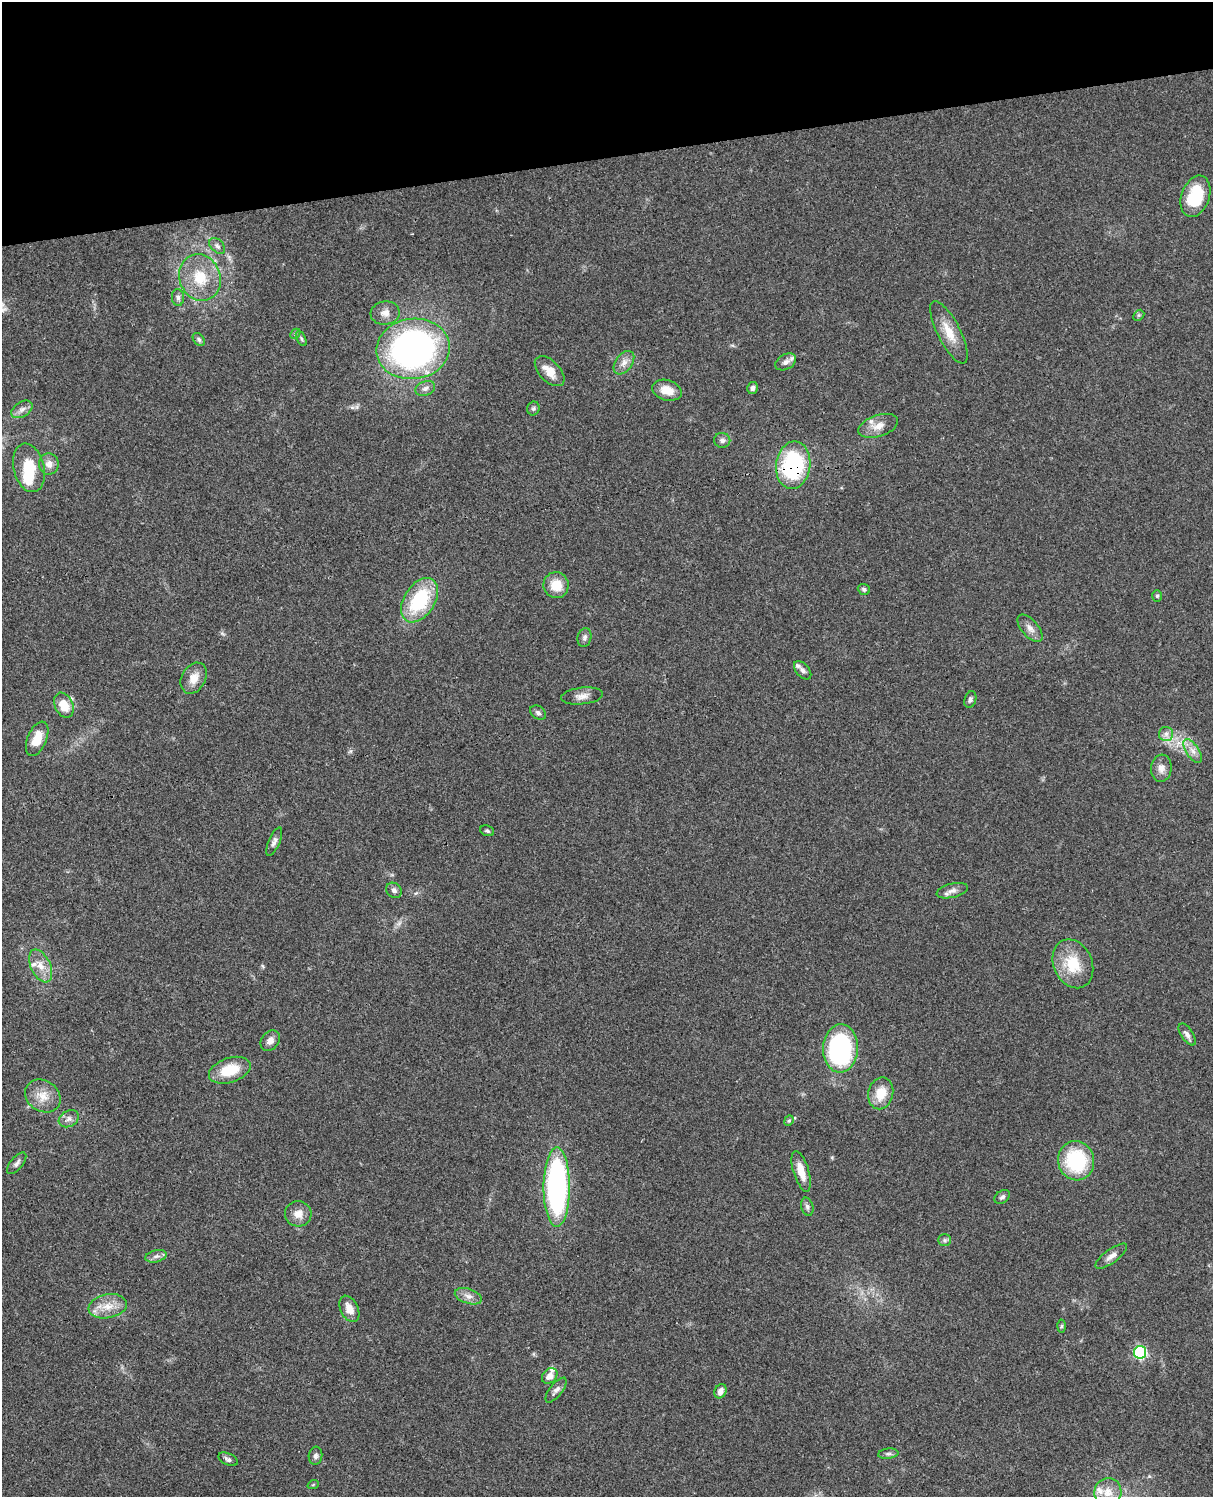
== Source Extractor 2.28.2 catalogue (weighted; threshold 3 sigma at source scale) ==
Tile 3 of 4 x 3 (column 3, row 1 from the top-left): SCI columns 2545-3755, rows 3267-4761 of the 5085 x 4926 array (HDU 1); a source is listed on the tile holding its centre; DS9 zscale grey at full resolution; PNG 1215 x 1499 px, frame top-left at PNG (2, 2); each listed source drawn as its Kron ellipse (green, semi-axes under 4 px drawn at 4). Shown black and unused: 10% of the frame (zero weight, under 3 of 4 exposures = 6% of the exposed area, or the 3 px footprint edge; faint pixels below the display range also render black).
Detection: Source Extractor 2.28.2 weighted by HDU 2 'WHT'; one run over the whole footprint, this tile lists its part. Background 0.0787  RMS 0.006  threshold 0.0268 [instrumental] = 3 sigma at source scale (4.5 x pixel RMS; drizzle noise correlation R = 1.50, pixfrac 1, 0.05/0.05 arcsec/px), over >= 5 px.
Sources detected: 83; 1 inside a brighter object's white glare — neither listed nor drawn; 5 inside a brighter listed object's ellipse — not listed separately; the other 77 listed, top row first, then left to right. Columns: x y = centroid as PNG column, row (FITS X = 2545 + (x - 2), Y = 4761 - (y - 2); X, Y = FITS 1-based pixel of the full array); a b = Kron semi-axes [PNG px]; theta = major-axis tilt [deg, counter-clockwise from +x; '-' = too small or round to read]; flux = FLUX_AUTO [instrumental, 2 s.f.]
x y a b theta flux
1195 196 21 14 71 27
217 246 9 6 -46 1.8
200 277 24 20 -70 19
178 297 8 6 -88 1.8
385 313 14 11 7 5
1139 315 6 4 45 0.91
949 332 34 11 -63 12
295 334 6 4 44 0.8
301 338 8 4 -64 1.2
199 339 7 5 -50 1.3
413 349 37 30 7 220
786 362 11 7 30 3
624 363 13 8 54 4.2
550 371 18 10 -46 7.8
425 388 10 7 23 2.4
753 388 6 5 - 1.8
667 390 15 10 -17 8.4
533 408 7 6 - 1.3
22 409 12 7 32 3
878 426 20 10 18 6.5
722 440 8 7 - 1.9
49 464 10 9 - 4.4
793 465 24 17 83 64
29 468 25 15 -77 18
556 585 13 12 - 11
864 589 6 5 - 1.4
1157 596 6 5 - 0.9
420 600 24 15 58 42
1030 628 16 8 -49 4
584 638 9 7 78 2
803 670 11 6 -49 2.2
194 678 16 12 61 7
582 696 21 8 6 4.5
970 699 8 5 74 1.7
64 705 13 9 -66 12
538 713 9 6 -33 1.7
1166 734 7 7 - 2.5
37 739 18 9 67 11
1193 751 14 6 -56 3.9
1161 768 14 10 83 4.2
487 831 7 5 -24 1
274 842 15 5 67 2.4
394 890 8 7 - 2
952 891 16 7 14 3.3
1073 964 25 19 -66 20
41 966 17 10 -65 7.1
1187 1034 12 6 -56 2.4
270 1041 11 8 53 3.5
841 1048 24 17 88 100
230 1070 21 12 18 18
881 1093 16 12 77 12
43 1096 19 15 -33 8.9
69 1119 10 8 28 2.9
789 1121 5 4 - 0.77
1076 1161 20 18 -79 42
17 1163 13 6 51 2.2
801 1171 21 7 -73 8.6
557 1187 40 13 90 150
1002 1197 8 6 34 1.6
807 1207 9 6 -75 1.6
298 1214 13 12 - 5.5
945 1240 6 6 - 1.4
156 1256 11 6 14 2.3
1111 1256 19 6 36 3.8
468 1296 14 7 -18 3.7
108 1306 19 12 11 9.2
349 1309 14 9 -64 6.5
1062 1326 6 4 87 0.87
1140 1352 6 6 - 83
550 1376 9 6 45 4.6
556 1390 15 6 52 2.6
720 1391 7 5 64 3.4
888 1454 10 5 6 1.6
315 1456 9 7 85 1.9
228 1459 10 6 -24 1.8
313 1485 5 3 - 0.54
1108 1492 14 13 - 6.9
Overlapping masked pixels (flux is a lower limit): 1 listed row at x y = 793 465